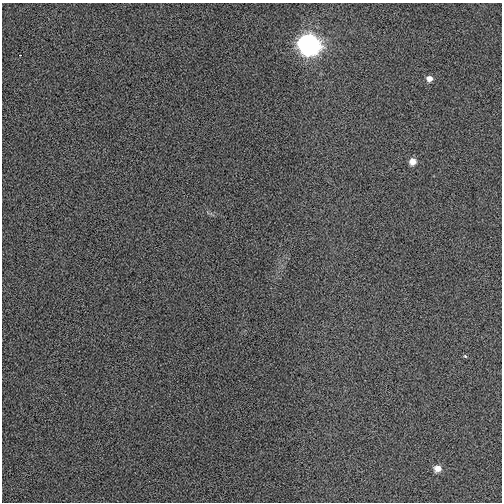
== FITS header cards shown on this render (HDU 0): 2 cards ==
NAXIS1  =                  500
NAXIS2  =                  500

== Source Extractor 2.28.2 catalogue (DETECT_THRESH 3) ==
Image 500 x 500 px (HDU 0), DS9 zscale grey, 1 PNG px = 1 image px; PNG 504 x 504 px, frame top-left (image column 1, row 500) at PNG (2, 3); no overlay
Background 0.00115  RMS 0.013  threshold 0.0382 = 3 sigma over >= 5 px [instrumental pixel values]
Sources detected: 6; all 6 listed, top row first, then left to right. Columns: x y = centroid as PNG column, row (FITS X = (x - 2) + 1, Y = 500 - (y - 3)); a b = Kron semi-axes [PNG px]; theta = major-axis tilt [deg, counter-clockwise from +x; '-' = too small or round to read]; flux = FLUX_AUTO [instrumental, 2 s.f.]
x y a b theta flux
308 45 9 8 - 630
20 55 3 2 - 0.87
429 79 5 5 - 6.7
413 162 5 5 - 10
465 356 5 3 - 0.96
438 468 6 5 - 9.4